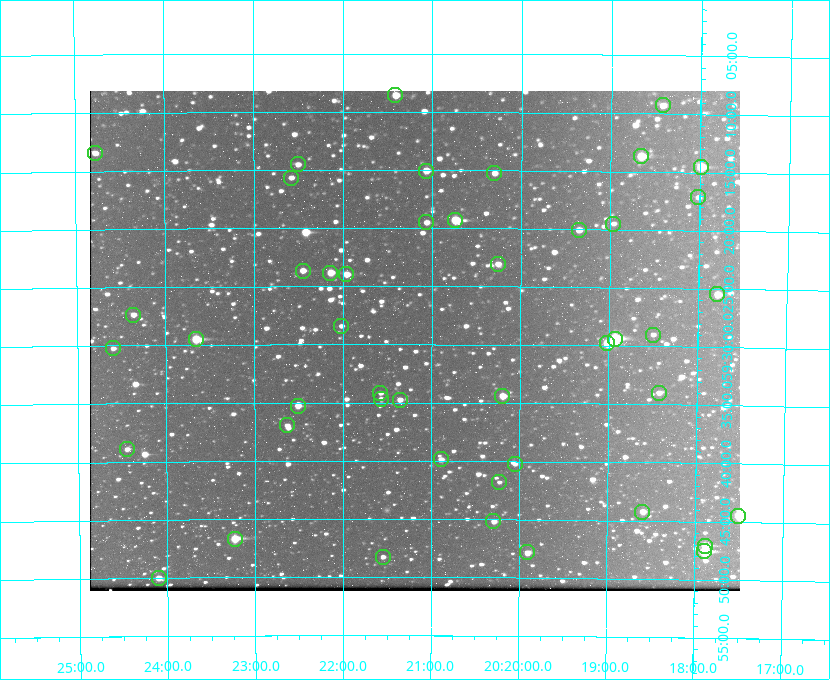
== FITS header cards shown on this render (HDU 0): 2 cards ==
NAXIS1  =                  650 / Width of table row in bytes
NAXIS2  =                  500 / Number of rows in table

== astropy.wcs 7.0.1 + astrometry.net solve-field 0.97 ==
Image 650 x 500 px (HDU 0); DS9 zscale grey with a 90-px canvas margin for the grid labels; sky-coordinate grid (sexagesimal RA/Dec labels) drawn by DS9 from the SOLVED WCS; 46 Tycho-2 reference stars matched to detected sources circled (green)
Header WCS: none
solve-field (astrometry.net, Tycho-2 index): SOLVED blind (the file carries no WCS)
Solved WCS: RA---TAN-SIP/DEC--TAN-SIP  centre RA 20:21:12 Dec +59:30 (305.30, +59.49 deg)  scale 5.16 arcsec/px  FOV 55.9' x 43.0'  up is +180 deg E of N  parity flipped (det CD > 0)
(file carries no celestial WCS; the grid is the blind solution)
Tycho-2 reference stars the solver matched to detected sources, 46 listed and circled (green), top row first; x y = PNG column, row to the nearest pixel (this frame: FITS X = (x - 90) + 1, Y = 500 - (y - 91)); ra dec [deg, ICRS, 3 dp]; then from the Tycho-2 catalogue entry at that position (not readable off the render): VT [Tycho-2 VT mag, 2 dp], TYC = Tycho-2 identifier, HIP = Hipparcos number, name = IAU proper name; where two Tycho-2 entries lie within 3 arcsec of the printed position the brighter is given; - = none
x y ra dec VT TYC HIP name
395 95 305.353 +59.143 10.51 3949-1307-1 - -
663 105 304.606 +59.155 10.95 3949-1673-1 - -
95 153 306.195 +59.224 11.41 3949-1857-1 - -
641 156 304.666 +59.228 9.63 3949-1325-1 - -
298 164 305.626 +59.242 11.94 3949-1433-1 - -
701 167 304.498 +59.243 9.91 3949-663-1 - -
426 171 305.267 +59.251 11.19 3949-745-1 - -
494 173 305.075 +59.254 11.10 3949-857-1 - -
291 178 305.645 +59.261 12.19 3949-1327-1 - -
698 197 304.503 +59.286 12.15 3949-1521-1 - -
455 220 305.185 +59.322 8.95 3949-1869-1 - -
426 222 305.266 +59.325 11.55 3949-717-1 - -
613 224 304.741 +59.325 12.05 3949-499-1 - -
579 230 304.838 +59.335 10.93 3949-1877-1 - -
498 264 305.064 +59.384 11.29 3949-93-1 - -
303 271 305.613 +59.394 10.81 3949-1261-1 - -
330 273 305.535 +59.397 10.37 3949-1383-1 - -
346 274 305.490 +59.400 10.79 3949-1179-1 - -
717 294 304.447 +59.425 10.97 3949-965-1 - -
133 315 306.091 +59.456 11.36 3949-919-1 - -
341 326 305.505 +59.474 11.77 3949-1259-1 - -
653 335 304.626 +59.483 12.57 3949-149-1 - -
196 339 305.915 +59.492 9.25 3949-1149-1 - -
615 339 304.733 +59.490 8.93 3949-1451-1 - -
607 343 304.755 +59.496 9.37 3949-615-1 - -
113 348 306.149 +59.504 12.27 3949-401-1 - -
380 393 305.394 +59.570 11.70 3949-405-1 - -
659 393 304.607 +59.567 11.00 3949-1861-1 - -
502 396 305.049 +59.573 10.18 3949-1099-1 - -
381 399 305.393 +59.578 11.77 3949-137-1 - -
400 400 305.340 +59.579 10.98 3949-39-1 - -
298 406 305.628 +59.588 10.19 3949-1517-1 - -
287 425 305.659 +59.616 11.86 3949-1415-1 - -
127 449 306.113 +59.648 11.13 3949-1837-1 - -
441 459 305.223 +59.664 11.52 3949-1631-1 - -
515 464 305.013 +59.671 12.48 3949-1826-1 - -
499 482 305.057 +59.697 12.28 3949-191-1 - -
642 512 304.649 +59.737 10.61 3949-735-1 - -
738 516 304.376 +59.741 8.68 3949-423-1 - -
493 521 305.073 +59.753 11.06 3949-89-1 - -
235 539 305.808 +59.778 8.73 3949-715-1 100545 -
705 546 304.470 +59.785 9.54 3949-1615-1 - -
704 551 304.474 +59.793 10.98 3949-1187-1 100048 -
527 552 304.976 +59.797 11.33 3949-1031-1 - -
383 557 305.387 +59.804 11.49 3949-285-1 - -
159 578 306.026 +59.833 10.93 3949-785-1 - -